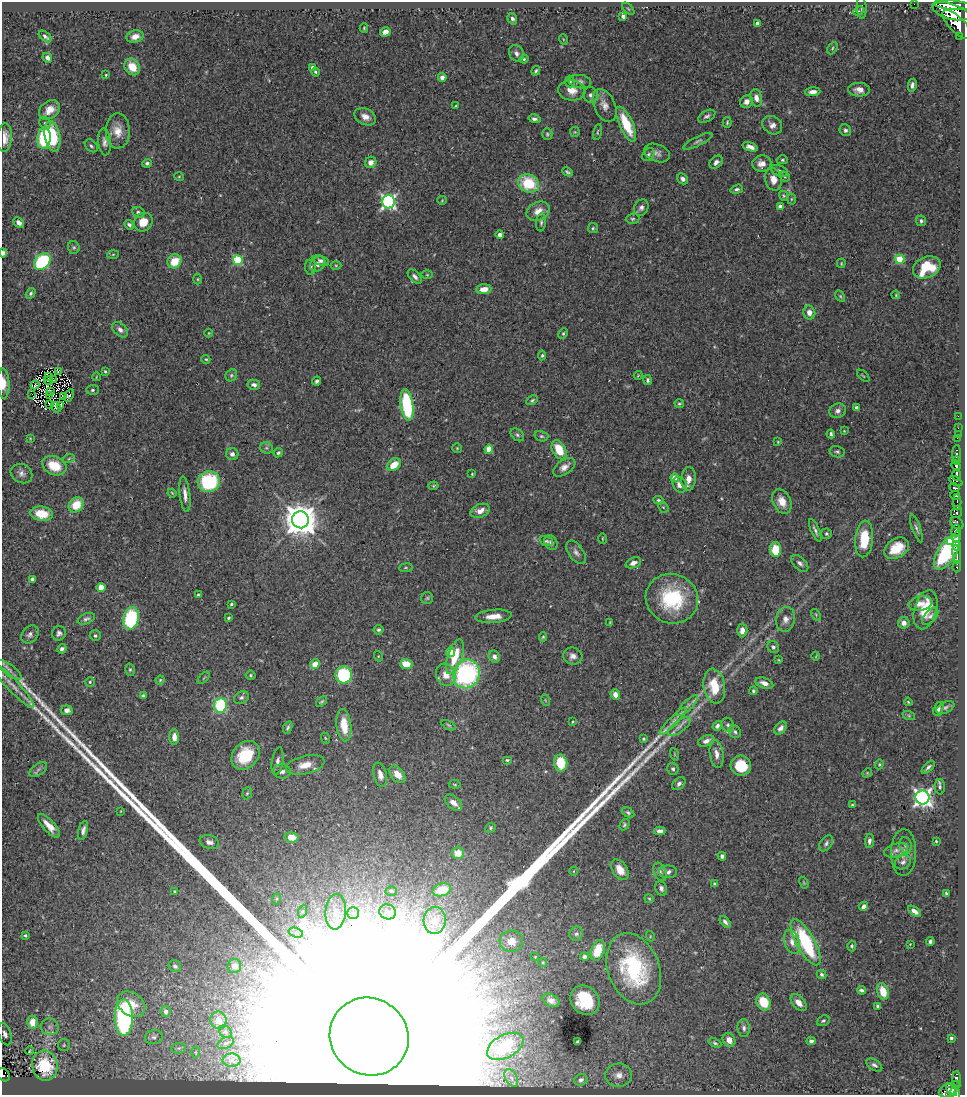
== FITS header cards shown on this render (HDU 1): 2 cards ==
NAXIS1  =                  963
NAXIS2  =                 1093

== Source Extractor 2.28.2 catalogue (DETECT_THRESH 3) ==
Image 963 x 1093 px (HDU 1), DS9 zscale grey, 1 PNG px = 1 image px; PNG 967 x 1097 px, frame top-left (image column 1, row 1093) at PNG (2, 2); each listed source drawn as its Kron ellipse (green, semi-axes under 4 px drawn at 4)
Background 0.822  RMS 0.028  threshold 0.0833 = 3 sigma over >= 5 px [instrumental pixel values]
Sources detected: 409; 5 with non-positive FLUX_AUTO (blend fragments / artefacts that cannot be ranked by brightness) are neither listed nor drawn; the other 404 listed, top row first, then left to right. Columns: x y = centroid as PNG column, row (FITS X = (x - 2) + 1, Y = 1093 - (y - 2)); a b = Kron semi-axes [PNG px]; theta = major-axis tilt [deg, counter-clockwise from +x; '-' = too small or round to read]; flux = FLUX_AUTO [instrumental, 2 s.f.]
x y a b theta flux
914 4 2 2 - 9.2e+00
953 5 19 4 -4 3.7e+03
862 8 11 5 -87 4.4e+00
628 9 7 3 -45 2.3e+00
859 11 5 3 - 2.1e+00
951 11 19 8 -16 5.5e+03
623 16 4 3 - 7.3e+00
512 19 6 4 -72 5.8e+00
757 23 4 3 - 8.8e+00
957 25 19 7 -45 3.5e+03
364 28 4 3 - 2.1e+00
385 32 5 4 - 1.2e+01
45 36 7 4 -38 5.8e+00
960 36 3 3 - 1.5e+02
135 37 8 6 15 1.5e+01
563 39 5 3 - 1.5e+00
832 48 6 4 62 2.9e+00
516 53 8 7 - 7.1e+00
47 58 5 4 - 8.6e+00
524 59 4 4 - 2.5e+00
132 67 9 7 -55 3.3e+01
313 68 4 4 - 9.5e+00
536 71 5 3 - 2.9e+00
315 72 4 3 - 3.0e+00
106 75 3 2 - 1.9e+00
442 77 4 4 - 8.9e+00
570 82 6 4 -87 3.0e+00
580 82 11 6 -8 8.1e+00
912 85 6 4 79 6.4e+00
572 90 13 10 -7 2.0e+01
859 90 11 7 -1 1.3e+01
813 92 7 4 3 9.9e+00
591 95 8 7 - 8.0e+00
756 98 9 5 -78 9.8e+00
746 102 6 6 - 1.1e+01
604 105 17 10 -65 1.7e+01
456 106 3 3 - 2.4e+00
50 110 11 8 37 2.0e+01
707 116 9 5 29 5.4e+00
365 117 11 8 -26 1.4e+01
534 119 6 4 -13 4.8e+00
727 122 5 3 - 2.4e+00
45 123 7 5 -59 3.8e+00
626 124 19 6 -66 6.6e+01
772 125 10 8 -35 1.0e+01
845 130 6 5 - 5.2e+00
118 131 17 12 -90 2.4e+01
575 132 5 5 - 1.9e+00
597 132 8 3 79 2.2e+00
547 134 6 5 - 2.9e+00
52 136 15 7 -80 8.7e+01
5 138 14 7 86 1.7e+01
44 138 10 6 86 1.2e+02
698 141 16 4 26 6.1e+00
105 142 13 6 -84 8.3e+00
91 146 7 5 -45 3.8e+00
750 147 8 4 -18 1.0e+01
657 153 13 8 -20 9.5e+00
648 154 7 5 50 4.3e+00
782 160 6 4 -2 2.7e+00
371 162 6 5 - 1.2e+01
716 162 7 5 45 6.8e+00
147 163 5 4 - 3.7e+00
762 164 9 8 - 1.6e+01
779 171 9 5 -22 5.4e+00
567 172 6 3 -23 3.4e+00
785 176 6 4 -41 2.9e+00
179 177 5 3 - 1.8e+00
683 179 6 5 - 6.9e+00
773 179 11 8 -76 1.6e+01
529 183 11 9 -26 8.4e+01
737 189 6 3 19 3.6e+00
784 196 5 4 - 2.3e+00
791 199 5 3 - 1.8e+00
442 200 5 4 - 1.8e+00
388 202 6 6 - 4.9e+02
780 207 4 4 - 1.2e+01
641 208 8 7 - 7.3e+00
538 211 12 9 28 1.8e+01
138 212 6 5 - 5.7e+00
633 219 7 5 3 3.9e+00
921 221 5 5 - 4.0e+00
143 222 10 8 50 2.7e+01
541 222 9 5 85 4.3e+00
19 223 6 4 -42 8.6e+00
129 225 5 4 - 4.2e+00
593 228 5 5 - 2.8e+00
500 235 4 4 - 6.7e+00
74 247 6 5 - 3.4e+00
3 253 4 3 - 5.9e+00
113 254 5 3 - 1.9e+00
900 259 5 4 - 7.0e+01
238 260 5 5 - 1.2e+02
321 260 8 5 -18 6.7e+00
175 261 7 6 - 3.9e+01
42 262 9 7 44 1.8e+02
841 263 4 3 - 1.8e+00
318 264 8 6 43 9.7e+00
336 265 5 3 - 2.0e+00
310 267 7 5 -83 4.8e+00
927 267 14 10 25 8.3e+01
427 275 6 4 0 2.1e+00
415 277 9 5 -47 6.2e+00
198 279 5 3 - 2.1e+00
484 289 7 5 5 1.6e+01
31 293 6 4 59 3.8e+00
896 295 4 3 - 1.6e+00
840 296 6 4 -60 2.5e+00
809 312 7 6 - 1.2e+01
120 330 9 6 -43 8.5e+00
209 333 4 3 - 1.5e+00
563 333 5 4 - 2.9e+00
542 355 5 4 - 2.9e+00
206 359 4 4 - 2.0e+00
105 371 4 3 - 2.4e+00
58 372 4 2 - 1.3e-01
231 375 6 5 - 3.3e+00
638 375 4 3 - 1.4e+00
863 376 7 3 -44 1.9e+00
49 377 4 2 - 7.3e-01
96 377 4 2 - 1.3e+00
53 380 3 2 - 1.0e+00
648 380 5 4 - 4.0e+00
48 381 4 2 - 2.2e+00
317 381 4 3 - 3.8e+00
3 384 15 6 -88 1.7e+01
35 385 4 2 - 4.4e+00
254 385 6 5 - 6.1e+00
92 390 6 5 - 3.4e+00
51 391 4 3 - 1.2e+00
32 394 2 2 - 1.0e+00
69 395 6 3 63 4.8e+00
49 396 4 3 - 1.5e+00
63 396 2 2 - 1.6e+00
532 400 6 4 31 3.2e+00
679 404 5 3 - 2.5e+00
49 405 4 2 - 1.7e+00
61 405 3 3 - 4.3e-01
407 405 16 6 -82 1.7e+02
56 407 6 2 -49 1.3e+00
856 408 4 3 - 5.6e+00
838 411 8 7 - 8.1e+00
958 416 2 2 - 1.3e+01
958 428 2 2 - 9.1e+00
844 431 4 4 - 1.6e+00
831 434 4 3 - 4.1e+00
958 434 2 2 - 7.2e+00
517 435 7 5 -41 4.0e+00
541 436 7 5 -15 3.3e+00
30 438 4 3 - 1.5e+00
957 438 2 2 - 5.2e+00
778 442 4 3 - 1.9e+00
266 448 6 5 - 4.4e+00
457 448 5 5 - 2.1e+00
489 449 4 4 - 5.0e+01
559 450 10 6 -63 4.7e+01
837 452 8 5 -12 4.0e+00
278 453 5 4 - 3.4e+00
232 454 6 6 - 8.5e+00
956 454 9 3 88 1.3e+02
69 458 6 4 21 2.6e+00
957 461 4 3 - 2.1e+02
394 465 8 5 37 3.0e+01
54 466 12 9 -24 5.0e+01
956 466 5 4 - 9.3e+02
564 467 12 7 35 1.3e+01
21 474 11 9 -29 9.0e+00
472 474 4 3 - 1.6e+00
956 475 5 3 - 5.2e+02
674 478 4 4 - 2.6e+01
689 479 11 7 87 1.5e+01
956 481 7 4 -27 1.7e+02
209 482 11 10 - 1.4e+02
680 485 8 6 -63 1.3e+01
434 486 5 4 - 2.3e+00
954 488 5 3 - 2.7e+02
172 493 4 3 - 1.7e+00
185 494 18 5 -83 1.3e+01
955 495 5 4 - 3.3e+02
658 500 5 3 - 2.8e+00
782 501 13 8 -65 2.3e+01
957 502 8 2 -90 2.8e+02
76 505 8 7 - 4.1e+01
663 507 6 4 -43 2.4e+00
480 511 10 6 22 1.5e+01
957 512 6 5 - 3.8e+02
41 514 11 7 -8 3.9e+01
300 520 8 8 - 4.4e+03
957 523 7 5 -39 1.5e+02
916 528 14 4 -70 5.1e+00
815 530 12 3 -66 5.7e+00
956 530 6 4 79 1.3e+03
826 534 5 5 - 3.7e+00
957 537 5 3 - 4.6e+02
602 539 5 2 - 1.5e+00
864 539 18 9 85 5.7e+01
546 541 6 5 - 3.2e+00
951 541 3 3 - 2.1e+02
551 543 8 6 -59 5.2e+00
957 546 4 3 - 7.3e+02
897 548 13 9 32 3.8e+01
775 550 7 5 90 4.9e+01
576 552 13 7 -55 9.1e+00
947 552 20 9 58 3.0e+02
957 554 9 3 -81 8.5e+02
633 563 8 5 22 1.0e+01
800 563 10 6 -44 6.5e+00
957 567 6 3 86 6.7e+01
406 568 7 3 8 2.2e+00
32 579 4 4 - 4.2e+00
101 587 4 4 - 3.7e+01
198 595 4 3 - 2.1e+00
427 598 6 6 - 3.1e+00
672 599 26 24 -23 1.4e+02
920 603 12 7 10 1.4e+01
231 604 3 3 - 3.0e+00
925 610 20 11 75 5.2e+01
816 615 6 4 -57 2.6e+00
494 616 18 6 5 2.2e+01
930 616 10 5 47 6.4e+00
131 618 11 7 78 1.5e+02
228 618 4 3 - 2.4e+00
86 619 9 5 22 5.1e+00
785 619 12 9 77 1.4e+01
610 622 4 3 - 1.4e+00
904 623 6 5 - 1.0e+01
379 630 5 4 - 3.7e+00
742 630 7 5 88 1.3e+01
59 633 7 7 - 6.3e+00
30 634 10 7 48 8.3e+00
95 636 5 5 - 4.0e+00
543 637 4 4 - 2.6e+00
773 647 6 5 - 5.0e+00
62 649 5 4 - 5.2e+00
450 652 4 4 - 3.8e+01
378 656 5 3 - 1.7e+00
573 656 10 8 -15 1.1e+01
816 656 4 3 - 1.4e+00
455 657 18 7 71 4.9e+01
494 657 6 5 - 6.3e+00
779 660 3 2 - 1.5e+00
315 664 5 4 - 2.0e+01
406 664 6 5 - 3.1e+01
9 670 14 5 -37 8.6e+00
130 670 6 5 - 3.3e+00
466 674 15 13 61 2.7e+02
251 675 5 4 - 2.9e+00
344 675 8 8 - 1.2e+02
446 675 11 9 -63 1.9e+01
204 678 8 3 45 2.1e+00
160 680 4 3 - 2.1e+00
90 682 5 5 - 2.7e+00
764 683 9 5 -19 1.2e+01
12 685 31 6 -46 1.6e+01
714 686 17 10 -81 4.9e+01
753 691 4 4 - 2.7e+00
615 695 5 5 - 1.3e+01
143 696 4 3 - 3.0e+00
241 698 8 6 32 5.1e+00
545 700 6 3 -71 1.8e+00
322 701 6 4 37 2.9e+00
908 702 4 3 - 1.9e+00
220 705 7 6 - 1.7e+02
688 706 14 5 46 8.8e+00
945 707 10 5 26 5.7e+00
938 709 7 5 67 5.0e+00
67 710 6 5 - 1.1e+01
909 716 6 4 -20 2.7e+00
673 721 18 4 46 1.1e+01
572 722 3 2 - 1.5e+00
344 725 16 7 -83 4.1e+01
448 725 7 4 -27 2.6e+00
728 725 7 6 - 4.7e+00
717 726 5 4 - 4.7e+00
679 727 14 5 38 9.3e+00
288 728 6 3 66 3.5e+00
781 728 7 5 48 8.4e+00
735 732 7 5 -46 4.3e+00
174 737 8 5 -89 1.3e+01
325 738 6 3 -70 1.7e+00
643 739 4 4 - 2.7e+00
706 741 8 5 21 9.0e+00
674 754 6 4 -71 2.1e+00
717 754 14 7 -82 1.3e+01
246 755 16 12 46 7.4e+01
507 760 5 4 - 2.7e+00
278 761 14 6 80 8.3e+00
561 763 8 6 -81 5.3e+01
879 764 5 4 - 2.0e+00
305 765 19 9 13 2.6e+01
741 766 10 10 - 4.8e+01
928 767 8 3 45 5.2e+00
673 769 6 5 - 4.4e+00
38 770 10 6 34 6.0e+00
282 771 8 7 - 8.3e+00
867 773 5 4 - 2.0e+00
397 774 10 6 -50 2.1e+01
380 775 12 6 -77 1.1e+01
455 784 6 3 -9 1.9e+00
679 784 7 5 42 5.9e+00
940 787 7 5 -88 4.7e+00
247 793 6 4 67 2.6e+00
922 797 7 7 - 8.4e+02
453 803 10 6 -40 1.5e+01
852 805 4 3 - 2.2e+00
121 811 3 2 - 1.1e+00
628 812 7 4 -31 3.7e+00
624 825 6 4 57 2.9e+00
49 826 15 5 -48 2.1e+01
491 828 5 5 - 2.6e+00
83 830 10 4 76 7.1e+00
660 831 5 4 - 7.9e+00
292 837 7 5 -10 2.1e+01
869 841 7 4 85 6.1e+00
936 841 3 3 - 1.9e+00
209 842 10 6 -13 9.7e+00
826 843 9 5 55 5.3e+00
906 845 8 6 -77 5.8e+00
896 850 12 6 16 8.4e+00
904 852 23 12 89 1.8e+01
458 853 6 6 - 2.5e+01
722 856 4 3 - 4.3e+00
903 862 8 6 33 7.2e+00
620 870 11 7 -55 2.2e+01
574 871 4 3 - 1.3e+00
660 872 9 6 -69 7.2e+00
668 872 9 6 0 7.2e+00
804 883 6 3 -59 1.9e+00
714 884 4 4 - 2.8e+00
661 888 7 5 -67 5.3e+00
442 890 9 6 15 4.3e+01
391 891 5 4 - 2.7e+00
175 892 4 3 - 3.7e+00
946 893 3 3 - 2.8e+00
276 899 6 3 70 2.4e+00
649 899 5 3 - 1.9e+00
864 906 5 4 - 7.5e+00
303 911 7 4 72 3.9e+00
914 911 7 4 -35 9.0e+00
336 912 18 10 85 2.4e+01
388 912 8 7 - 8.8e+00
353 913 6 6 - 5.3e+00
435 920 13 11 86 2.6e+01
725 922 7 3 -50 5.7e+00
296 933 7 4 -18 6.3e+00
576 934 7 6 - 4.7e+00
25 935 3 3 - 3.2e+00
650 936 5 3 - 1.5e+00
511 941 12 10 4 2.4e+01
930 941 4 3 - 4.4e+00
792 942 12 7 -71 1.4e+01
806 942 26 9 -61 1.6e+02
910 944 2 2 - 1.1e+00
852 946 5 4 - 2.8e+00
598 950 11 6 70 5.0e+01
535 957 4 4 - 1.4e+00
585 957 4 3 - 6.1e+00
543 962 5 4 - 2.1e+00
175 966 6 5 - 5.2e+00
234 966 7 7 - 1.2e+01
634 969 37 25 -69 2.0e+02
821 974 5 4 - 3.3e+00
861 990 4 4 - 4.0e+00
883 991 9 5 -73 3.3e+01
551 1000 9 6 -29 9.4e+00
585 1000 16 13 -46 7.9e+01
763 1002 8 6 -67 5.0e+01
799 1003 10 6 -48 1.4e+01
131 1004 15 11 -35 4.0e+01
878 1006 4 3 - 7.6e+00
165 1011 5 5 - 1.0e+01
124 1018 18 9 -90 3.6e+02
218 1020 9 8 - 2.3e+01
823 1021 7 5 24 3.6e+00
32 1022 6 5 - 2.9e+01
50 1027 9 8 - 9.3e+00
744 1028 9 6 -85 6.8e+00
225 1032 7 5 -46 4.8e+00
5 1034 11 6 -72 9.1e+00
154 1037 9 7 8 6.5e+00
369 1037 40 38 -39 1.4e+06
951 1038 3 3 - 3.7e+00
729 1040 7 6 - 1.4e+01
811 1041 4 4 - 5.6e+00
578 1042 4 3 - 5.1e+00
226 1043 8 5 25 5.3e+00
715 1043 7 4 -24 3.4e+00
64 1045 6 6 - 3.8e+00
505 1046 20 11 28 1.3e+02
179 1048 7 5 11 3.9e+00
30 1051 4 3 - 2.2e+00
195 1052 5 3 - 1.9e+00
232 1060 9 6 -1 8.7e+00
45 1065 15 13 -80 1.2e+02
874 1065 9 5 -33 5.4e+00
4 1075 7 5 -49 1.1e+02
619 1075 13 11 6 1.8e+01
511 1078 9 6 -61 9.7e+00
957 1079 8 3 -86 1.5e+02
581 1080 6 5 - 5.3e+00
956 1085 4 3 - 1.0e+02
951 1090 7 3 -57 3.0e+02
947 1091 9 6 25 4.3e+02
955 1093 6 4 -70 3.7e+02
At the frame edge (FLAGS 8, measured only in part): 6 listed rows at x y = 5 138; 3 253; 3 384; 12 685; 4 1075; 955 1093
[5 non-positive-flux detections neither listed nor drawn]